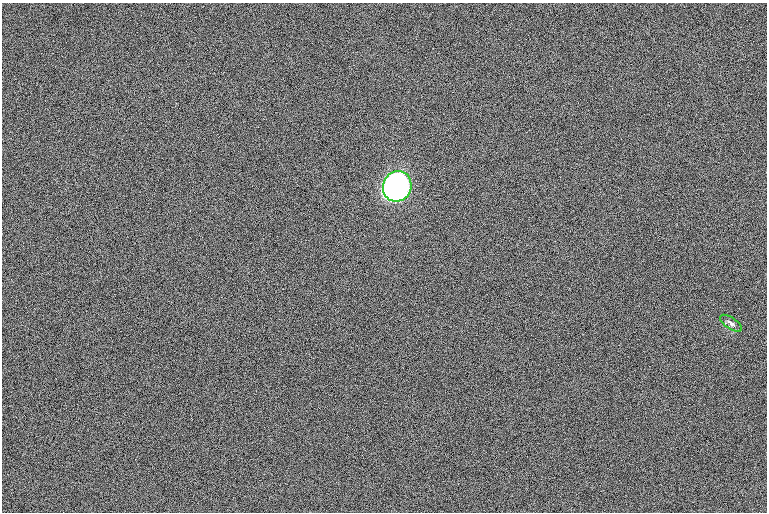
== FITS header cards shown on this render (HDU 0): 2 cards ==
NAXIS1  =                 1530 /
NAXIS2  =                 1020 /

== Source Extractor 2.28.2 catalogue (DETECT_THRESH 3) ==
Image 1530 x 1020 px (HDU 0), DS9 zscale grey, zoomed out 1/2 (1 PNG px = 2 x 2 image px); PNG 769 x 514 px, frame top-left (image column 2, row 1019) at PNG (2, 3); each listed source drawn as its Kron ellipse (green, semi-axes under 4 px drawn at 4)
Background 103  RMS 8.8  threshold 26.5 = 3 sigma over >= 5 px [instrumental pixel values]
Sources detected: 3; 1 cannot appear on this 1/2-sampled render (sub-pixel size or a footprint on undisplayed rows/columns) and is neither listed nor drawn; the other 2 listed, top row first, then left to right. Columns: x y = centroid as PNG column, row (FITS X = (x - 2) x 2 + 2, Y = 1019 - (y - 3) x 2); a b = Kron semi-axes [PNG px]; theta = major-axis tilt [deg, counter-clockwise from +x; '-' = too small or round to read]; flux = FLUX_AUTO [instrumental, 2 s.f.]
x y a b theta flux
397 186 15 14 - 3.4e+06
731 323 13 5 -34 8.9e+03
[1 sub-pixel or undisplayed-footprint detection neither listed nor drawn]